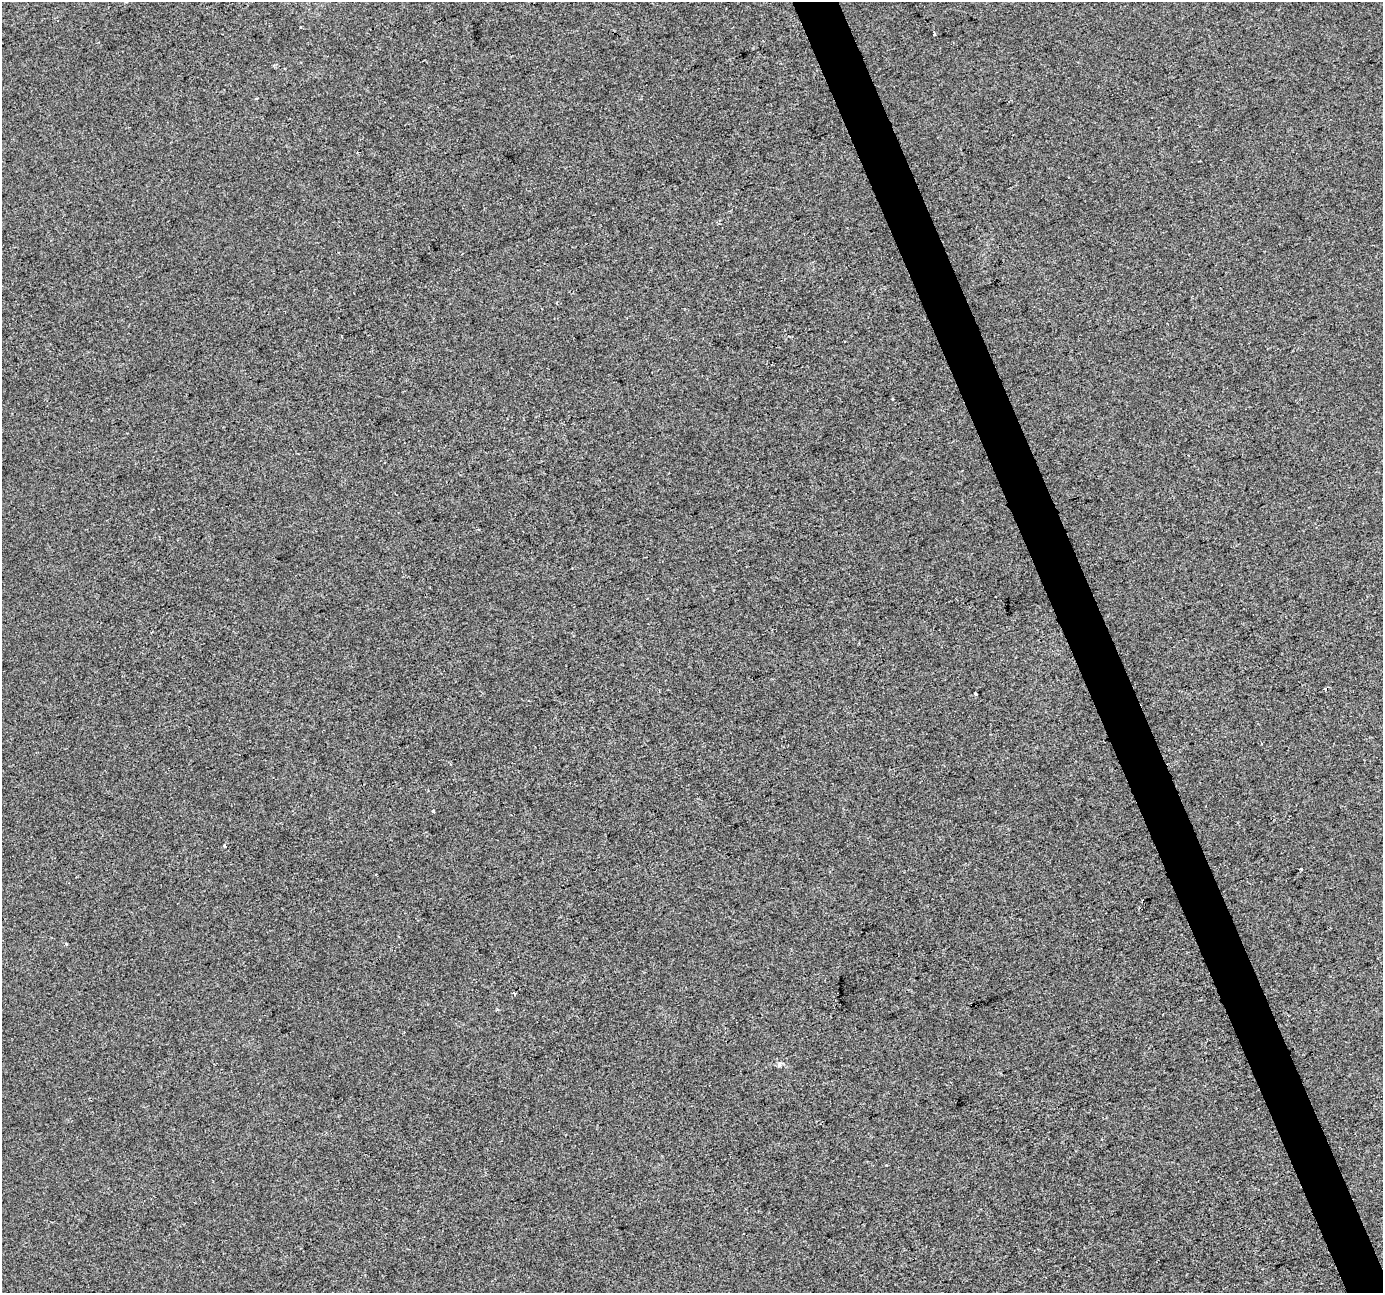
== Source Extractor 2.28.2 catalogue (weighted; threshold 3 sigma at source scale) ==
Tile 6 of 4 x 4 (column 2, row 2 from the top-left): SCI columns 1384-2764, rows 2713-4003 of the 5527 x 5369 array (HDU 1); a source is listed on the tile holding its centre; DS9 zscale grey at full resolution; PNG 1385 x 1295 px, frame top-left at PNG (2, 2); no overlay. Shown black and unused: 3% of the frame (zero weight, under 2 of 3 exposures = <1% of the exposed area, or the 3 px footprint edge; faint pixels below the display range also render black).
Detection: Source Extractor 2.28.2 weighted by HDU 2 'WHT'; one run over the whole footprint, this tile lists its part. Background 4.48e-04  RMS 0.0058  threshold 0.0261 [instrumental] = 3 sigma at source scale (4.5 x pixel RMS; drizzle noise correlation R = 1.50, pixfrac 1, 0.0396/0.0396 arcsec/px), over >= 5 px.
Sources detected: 13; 3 cosmic-ray / hot-pixel residue — not listed; the other 10 listed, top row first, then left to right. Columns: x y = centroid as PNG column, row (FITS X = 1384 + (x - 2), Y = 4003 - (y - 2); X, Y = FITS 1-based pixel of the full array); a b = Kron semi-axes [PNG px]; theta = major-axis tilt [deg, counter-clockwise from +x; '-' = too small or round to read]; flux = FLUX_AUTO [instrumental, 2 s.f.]
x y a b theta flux
934 33 4 3 - 2.6
256 98 3 2 - 1
975 694 3 2 - 0.72
1261 744 3 3 - 1
433 811 3 3 - 1.7
225 846 3 3 - 8.6
1301 869 3 3 - 1.9
514 993 3 3 - 1.1
497 1010 3 3 - 0.76
779 1064 8 4 89 1.1
Unlisted compact peaks at least as high as the median listed source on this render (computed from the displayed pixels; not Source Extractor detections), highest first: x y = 66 944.